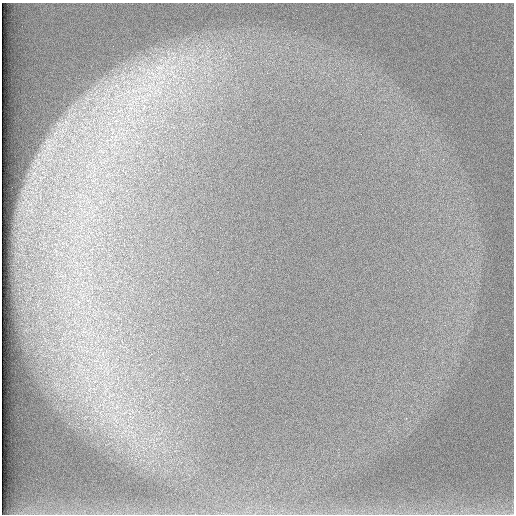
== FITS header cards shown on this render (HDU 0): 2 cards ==
NAXIS1  =                  512 /
NAXIS2  =                  512 /

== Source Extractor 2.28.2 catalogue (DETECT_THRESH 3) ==
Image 512 x 512 px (HDU 0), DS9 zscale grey, 1 PNG px = 1 image px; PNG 516 x 516 px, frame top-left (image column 1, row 512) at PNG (2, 3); no overlay
Background 97.3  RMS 2.9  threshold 8.65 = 3 sigma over >= 5 px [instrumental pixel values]
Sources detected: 4; all 4 listed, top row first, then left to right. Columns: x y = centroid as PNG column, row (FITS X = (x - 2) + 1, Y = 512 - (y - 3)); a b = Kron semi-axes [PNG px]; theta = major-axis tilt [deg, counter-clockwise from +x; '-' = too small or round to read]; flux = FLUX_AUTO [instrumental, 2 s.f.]
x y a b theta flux
160 67 20 11 17 4700
173 74 22 5 -63 2200
153 83 7 4 71 740
149 95 9 4 0 780